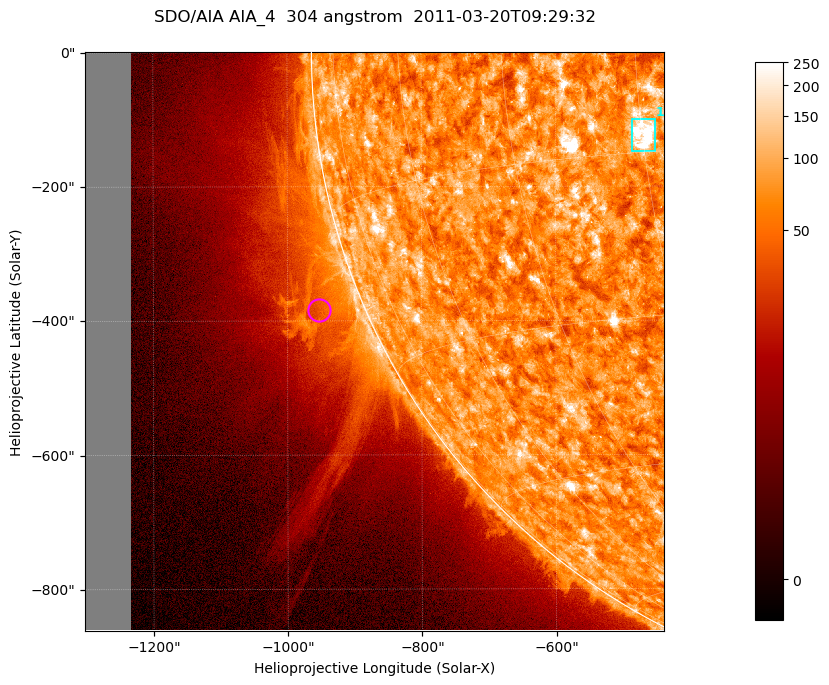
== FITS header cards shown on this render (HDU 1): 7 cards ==
TELESCOP= 'SDO/AIA '           / For AIA: SDO/AIA
INSTRUME= 'AIA_4   '           / For AIA: AIA_ATA1, AIA_ATA2, AIA_ATA3 or AIA_AT
WAVELNTH=                  304 / [angstrom] Wavelength
WAVEUNIT= 'angstrom'           / Wavelength unit: angstrom
DATE-OBS= '2011-03-20T09:29:32.123' / [ISO] Date when observation started; ISO 8
CTYPE1  = 'HPLN-TAN'           / CTYPE1; Typically HPLN
CTYPE2  = 'HPLT-TAN'           / CTYPE2; Typically HPLT

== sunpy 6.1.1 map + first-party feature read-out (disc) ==
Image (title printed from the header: SDO/AIA AIA_4  304 angstrom  2011-03-20T09:29:32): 1438 x 1438 px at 0.6 arcsec/px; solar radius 964 arcsec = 1605 px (partial field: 11% of the solar disc is inside the frame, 43% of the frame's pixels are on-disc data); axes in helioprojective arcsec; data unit not stated in the header (colour bar unlabelled)
Orientation: roll -0.132 deg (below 1 deg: not rotated)
Missing data: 7.9% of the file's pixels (0.0% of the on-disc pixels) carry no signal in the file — blank (NaN) pixels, whole columns, Tx -1302..-1232 arcsec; drawn neutral grey and excluded from every search
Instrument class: DISC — disc imager (sunpy class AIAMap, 304 A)
Bright regions (active regions / flare kernels): reference = the on-disc median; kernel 13 px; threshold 5 sigma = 114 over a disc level ~72.6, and >= 1.15x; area >= 2067 px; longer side >= 17 px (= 10 arcsec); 1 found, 1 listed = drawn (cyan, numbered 1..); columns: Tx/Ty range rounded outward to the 2 arcsec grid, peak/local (2 s.f.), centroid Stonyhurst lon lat
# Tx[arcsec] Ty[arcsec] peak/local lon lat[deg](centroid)
1 -488..-452 -148..-100 7.6 -30 -13
Off-limb structures (1.02-1.3 R_sun): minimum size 400 px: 5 found; the strongest spans PA ~95..125 deg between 1.02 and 1.3 R_sun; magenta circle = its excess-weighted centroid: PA ~110 deg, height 1.07 R_sun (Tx ~-952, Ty ~-384 arcsec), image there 2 x the reference